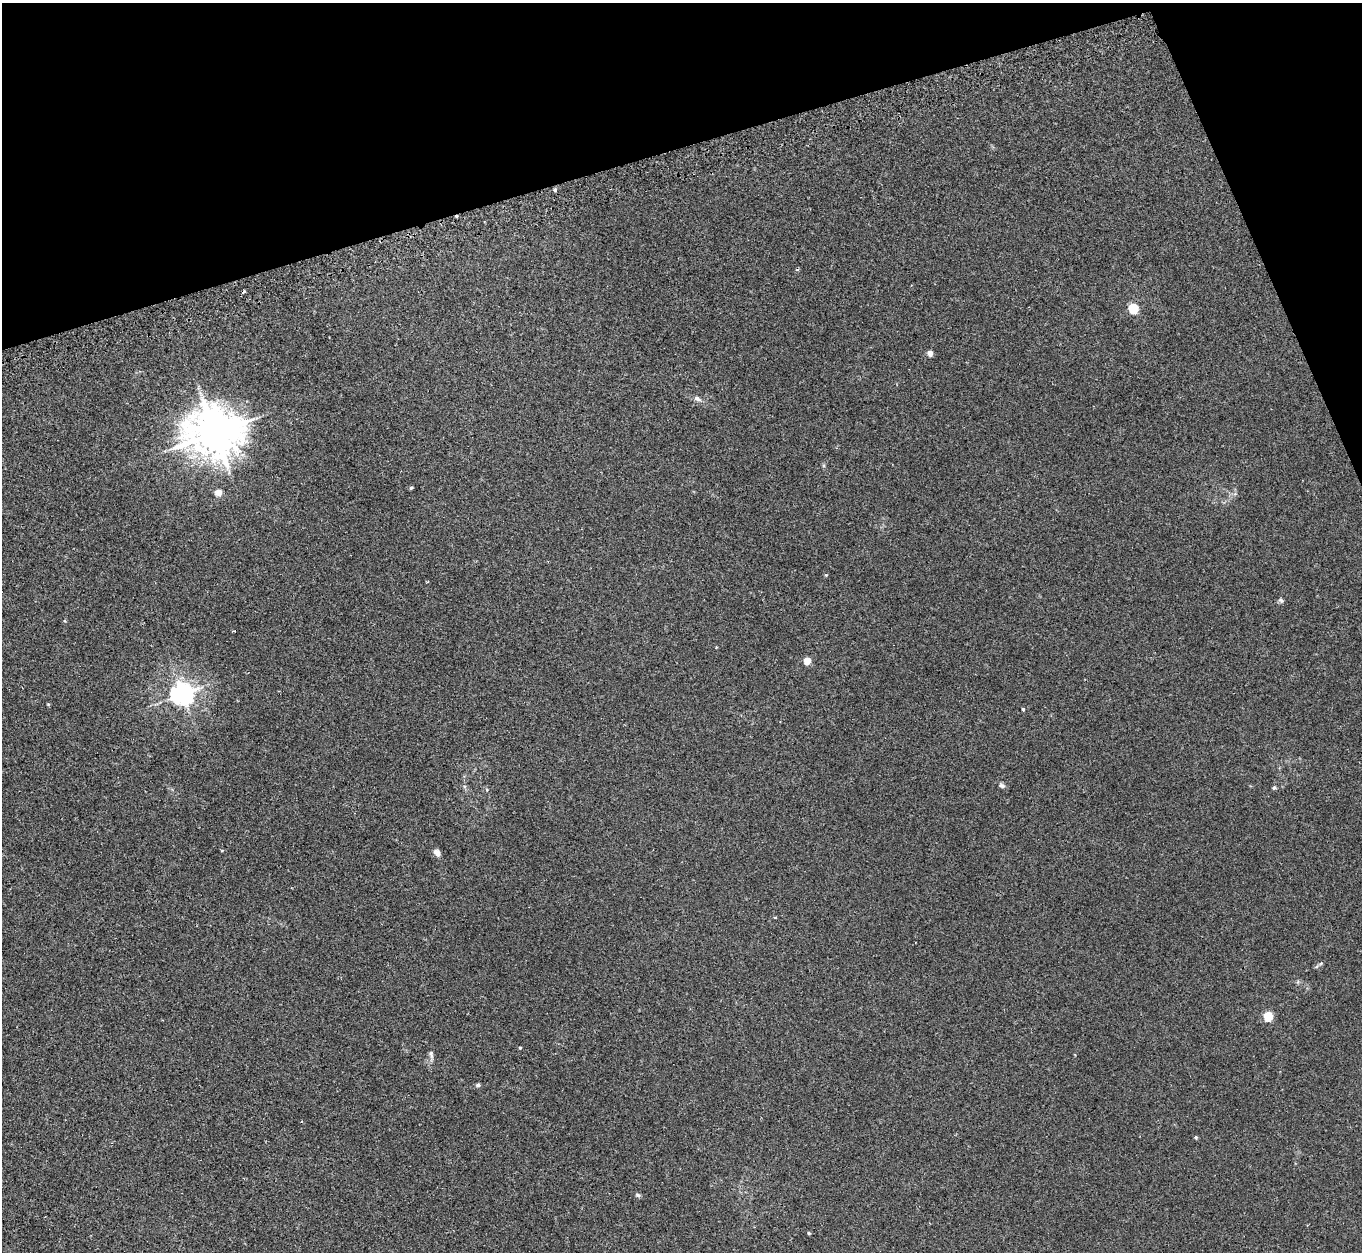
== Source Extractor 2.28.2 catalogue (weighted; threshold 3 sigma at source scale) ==
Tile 3 of 4 x 4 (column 3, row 1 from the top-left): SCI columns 2732-4091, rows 3932-5181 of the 5466 x 5490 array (HDU 1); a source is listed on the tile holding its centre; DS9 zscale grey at full resolution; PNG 1364 x 1254 px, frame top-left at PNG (2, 3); no overlay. Shown black and unused: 15% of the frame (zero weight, under 2 of 3 exposures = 2% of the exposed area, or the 3 px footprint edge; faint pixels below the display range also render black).
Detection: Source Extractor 2.28.2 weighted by HDU 2 'WHT'; one run over the whole footprint, this tile lists its part. Background 0.0246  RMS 0.0064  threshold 0.0289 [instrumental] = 3 sigma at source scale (4.5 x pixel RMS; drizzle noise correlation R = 1.50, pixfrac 1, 0.05/0.05 arcsec/px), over >= 5 px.
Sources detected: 29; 2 cosmic-ray / hot-pixel residue — not listed; the other 27 listed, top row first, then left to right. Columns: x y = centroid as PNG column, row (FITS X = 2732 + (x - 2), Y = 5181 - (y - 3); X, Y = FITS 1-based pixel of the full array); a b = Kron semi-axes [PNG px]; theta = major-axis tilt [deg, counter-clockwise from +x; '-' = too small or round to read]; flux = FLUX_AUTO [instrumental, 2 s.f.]
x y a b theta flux
555 190 4 4 - 1.3
1134 308 5 5 - 42
930 353 4 4 - 5.5
697 399 12 6 -26 2.4
215 433 15 13 1 2700
411 488 4 4 - 0.91
218 492 5 4 - 12
826 575 4 3 - 0.59
1281 600 8 5 -48 1.2
65 621 5 3 - 0.53
716 647 3 3 - 0.56
807 660 4 4 - 16
182 694 7 7 - 490
48 704 5 3 - 0.51
1023 709 3 3 - 0.95
1002 785 8 6 -33 1.7
1274 787 6 5 - 1
222 850 4 3 - 0.44
437 853 9 7 -50 2.8
1321 963 6 4 20 0.83
1268 1016 5 5 - 35
520 1048 4 3 - 0.65
431 1055 13 5 -77 1.9
478 1085 5 5 - 1.1
1196 1137 4 4 - 0.92
638 1195 8 5 -26 1.1
809 1233 4 4 - 0.71